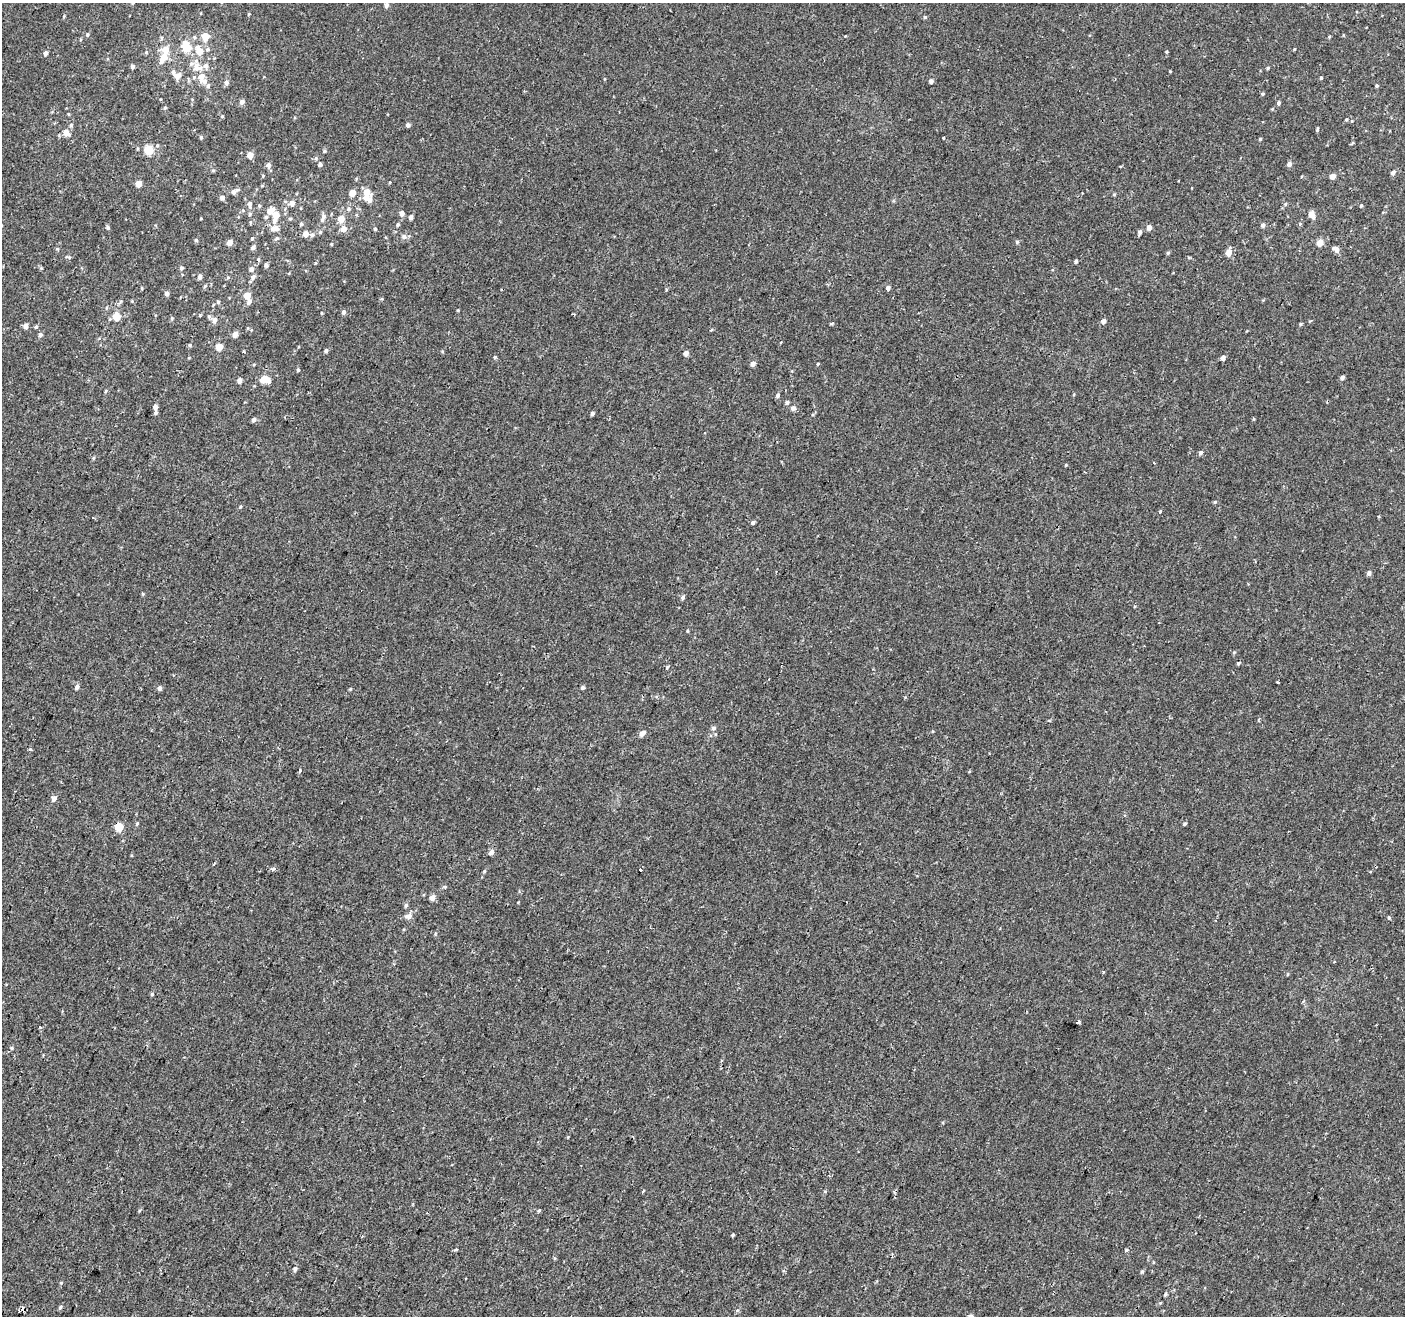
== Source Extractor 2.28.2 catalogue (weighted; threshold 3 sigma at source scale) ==
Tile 7 of 4 x 4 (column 3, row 2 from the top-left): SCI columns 2854-4256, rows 2958-4271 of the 5715 x 5843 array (HDU 1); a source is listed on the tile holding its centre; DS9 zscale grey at full resolution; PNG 1407 x 1318 px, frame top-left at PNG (2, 3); no overlay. Shown black and unused: <1% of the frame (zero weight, under 2 of 3 exposures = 3% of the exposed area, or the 3 px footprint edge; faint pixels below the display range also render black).
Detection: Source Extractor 2.28.2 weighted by HDU 2 'WHT'; one run over the whole footprint, this tile lists its part. Background 1.28e-04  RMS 0.0031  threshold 0.0139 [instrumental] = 3 sigma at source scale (4.5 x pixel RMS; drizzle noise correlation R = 1.50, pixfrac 1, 0.0396/0.0396 arcsec/px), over >= 5 px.
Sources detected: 217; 4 cosmic-ray / hot-pixel residue — not listed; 6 inside a brighter listed object's ellipse — not listed separately; the other 207 listed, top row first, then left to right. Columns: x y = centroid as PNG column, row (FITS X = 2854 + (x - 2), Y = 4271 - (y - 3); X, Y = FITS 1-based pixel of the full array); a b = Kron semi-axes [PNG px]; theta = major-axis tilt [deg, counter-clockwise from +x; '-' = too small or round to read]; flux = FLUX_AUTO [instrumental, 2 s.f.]
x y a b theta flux
386 5 5 4 - 1.1
248 14 5 3 - 0.26
925 17 4 4 - 0.38
87 35 5 5 - 0.48
194 37 5 4 - 0.48
205 37 5 5 - 5.8
1329 37 4 4 - 0.31
186 47 10 8 -75 6.6
166 49 7 6 - 3.1
1294 49 3 3 - 0.25
199 51 8 6 -55 4.1
146 52 5 5 - 0.42
1166 52 4 4 - 0.28
45 53 4 4 - 1.1
164 57 8 7 - 2.3
191 63 7 6 - 0.8
132 66 4 4 - 0.92
206 66 6 6 - 0.98
1268 68 4 3 - 0.34
1170 71 4 3 - 0.23
177 76 8 6 42 1.5
201 77 12 9 77 2.6
1321 78 4 3 - 0.37
931 81 4 4 - 0.83
226 82 6 5 - 1
208 86 6 4 66 0.5
1377 86 4 3 - 0.37
1263 94 5 4 - 0.31
242 102 5 5 - 1.1
1279 103 5 4 - 0.52
165 108 5 4 - 0.42
1272 109 4 4 - 0.23
1346 120 4 3 - 0.31
71 125 5 5 - 0.43
408 125 4 4 - 0.8
1317 129 5 3 - 0.41
66 133 6 5 - 2.7
201 137 4 4 - 0.38
944 138 3 2 - 0.4
1260 139 3 3 - 0.32
1352 143 5 3 - 0.28
148 150 10 9 - 3.4
324 151 4 4 - 0.41
250 155 4 4 - 2.8
316 158 5 5 - 0.46
320 164 4 4 - 1.1
1289 164 5 5 - 1.2
268 165 6 5 - 1
213 170 5 4 - 0.36
1393 173 5 4 - 0.97
263 175 4 3 - 0.25
1333 176 4 4 - 2
139 184 4 4 - 3.1
234 191 9 5 27 1.2
367 192 6 5 - 3.8
352 193 5 4 - 3.3
1114 194 5 3 - 0.27
222 198 4 4 - 1.2
366 198 9 7 13 1.6
292 203 5 4 - 1.8
250 204 9 6 -87 1.1
1285 204 5 4 - 0.39
1361 205 4 4 - 0.3
259 206 5 4 - 0.4
348 209 6 6 - 0.64
270 211 8 5 35 2.4
402 213 6 5 - 1.3
250 214 6 4 47 0.38
276 214 6 5 - 2.9
1311 214 6 4 -69 3.1
323 217 13 6 70 1.3
411 217 5 4 - 0.87
290 218 4 4 - 0.35
341 219 5 5 - 3.9
275 221 7 5 76 1.1
301 224 5 4 - 0.48
1300 224 5 3 - 0.26
398 225 5 4 - 0.46
1263 225 5 5 - 0.58
108 227 6 4 -86 0.42
1149 227 5 4 - 1.6
275 228 9 6 1 2
344 229 6 5 - 2.2
375 229 4 4 - 0.44
320 232 5 4 - 0.4
1140 232 5 4 - 0.77
306 234 5 4 - 2.2
312 235 6 5 - 0.65
404 237 6 6 - 0.99
252 238 4 3 - 0.38
277 238 6 5 - 0.49
196 240 4 4 - 0.42
230 242 4 4 - 2.5
1017 242 5 4 - 0.46
1320 242 5 5 - 3.1
331 244 4 3 - 0.25
253 248 5 4 - 0.8
57 249 5 3 - 0.28
1336 249 9 6 -48 1.1
1229 252 6 5 - 3
1168 253 5 4 - 0.39
69 257 6 4 -18 0.35
258 259 5 4 - 0.36
1076 261 4 4 - 0.49
266 265 4 4 - 0.72
41 268 5 4 - 0.3
181 268 5 4 - 0.61
251 269 5 5 - 1.1
200 277 5 4 - 0.94
253 277 7 5 55 0.82
205 286 6 3 46 0.35
142 288 4 3 - 0.26
888 288 5 4 - 0.84
666 289 4 3 - 0.42
167 293 4 4 - 0.85
247 296 4 4 - 4
249 301 8 5 57 0.92
218 302 5 4 - 0.42
458 310 4 3 - 0.24
344 312 5 5 - 0.7
321 313 4 3 - 0.23
200 315 4 4 - 0.27
116 317 5 5 - 5.2
172 318 5 4 - 0.35
214 320 7 7 - 1.3
1103 321 4 4 - 1.3
832 323 5 3 - 0.34
1300 324 4 4 - 0.35
25 326 5 5 - 1
36 327 4 4 - 0.48
235 334 4 4 - 2.1
40 335 5 5 - 0.63
190 345 4 4 - 0.38
219 347 5 4 - 4.9
326 350 4 4 - 0.66
686 353 5 4 - 1.6
495 357 4 4 - 0.36
1223 358 4 4 - 1.3
254 364 4 3 - 0.27
753 364 5 4 - 1.4
818 364 4 3 - 0.25
298 370 4 3 - 0.5
1342 378 4 4 - 0.8
264 379 8 6 1 5.5
239 380 5 4 - 1.2
106 391 5 3 - 0.3
777 395 5 5 - 0.63
787 402 5 4 - 0.64
155 407 4 4 - 1.5
793 408 6 6 - 0.98
156 413 5 4 - 0.6
592 413 4 4 - 0.6
254 420 6 5 - 0.7
1200 453 5 4 - 0.67
93 458 5 4 - 0.33
1154 463 3 3 - 0.3
1066 465 4 3 - 0.22
1215 502 5 4 - 0.37
241 506 4 3 - 0.27
1160 512 3 3 - 1
753 523 4 4 - 0.65
1369 573 5 5 - 0.9
143 594 4 4 - 0.33
683 597 6 4 49 0.62
688 631 4 3 - 0.28
1234 652 5 4 - 0.3
1238 663 4 4 - 0.5
667 667 5 3 - 0.3
1278 682 4 2 - 0.33
77 687 6 5 - 0.74
583 687 4 4 - 0.5
159 688 5 4 - 0.86
350 689 5 3 - 0.29
713 728 6 5 - 0.66
642 733 7 5 33 1.6
30 749 4 3 - 0.53
300 770 3 3 - 0.86
54 798 5 4 - 1.3
137 824 5 4 - 0.36
1184 824 4 4 - 0.45
119 827 5 5 - 9.9
491 852 5 5 - 1.3
214 864 4 3 - 0.28
273 869 6 4 24 0.55
641 870 3 3 - 0.92
484 871 4 4 - 0.32
432 898 5 5 - 1.8
406 905 5 5 - 0.51
409 916 10 7 16 1.4
1389 918 5 4 - 0.32
435 934 5 3 - 0.28
1104 972 3 3 - 1.1
152 994 4 4 - 0.37
1078 1022 4 3 - 0.56
39 1027 3 3 - 0.35
12 1048 5 3 - 0.37
643 1191 4 2 - 0.27
539 1210 5 4 - 0.35
733 1235 4 3 - 0.36
456 1250 5 3 - 0.34
1126 1250 4 4 - 0.3
892 1256 5 3 - 0.45
295 1268 5 5 - 0.61
1142 1272 5 4 - 0.37
61 1283 5 4 - 0.26
60 1307 6 4 22 0.48
737 1310 6 4 2 0.36
Overlapping masked pixels (flux is a lower limit): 1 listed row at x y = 119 827